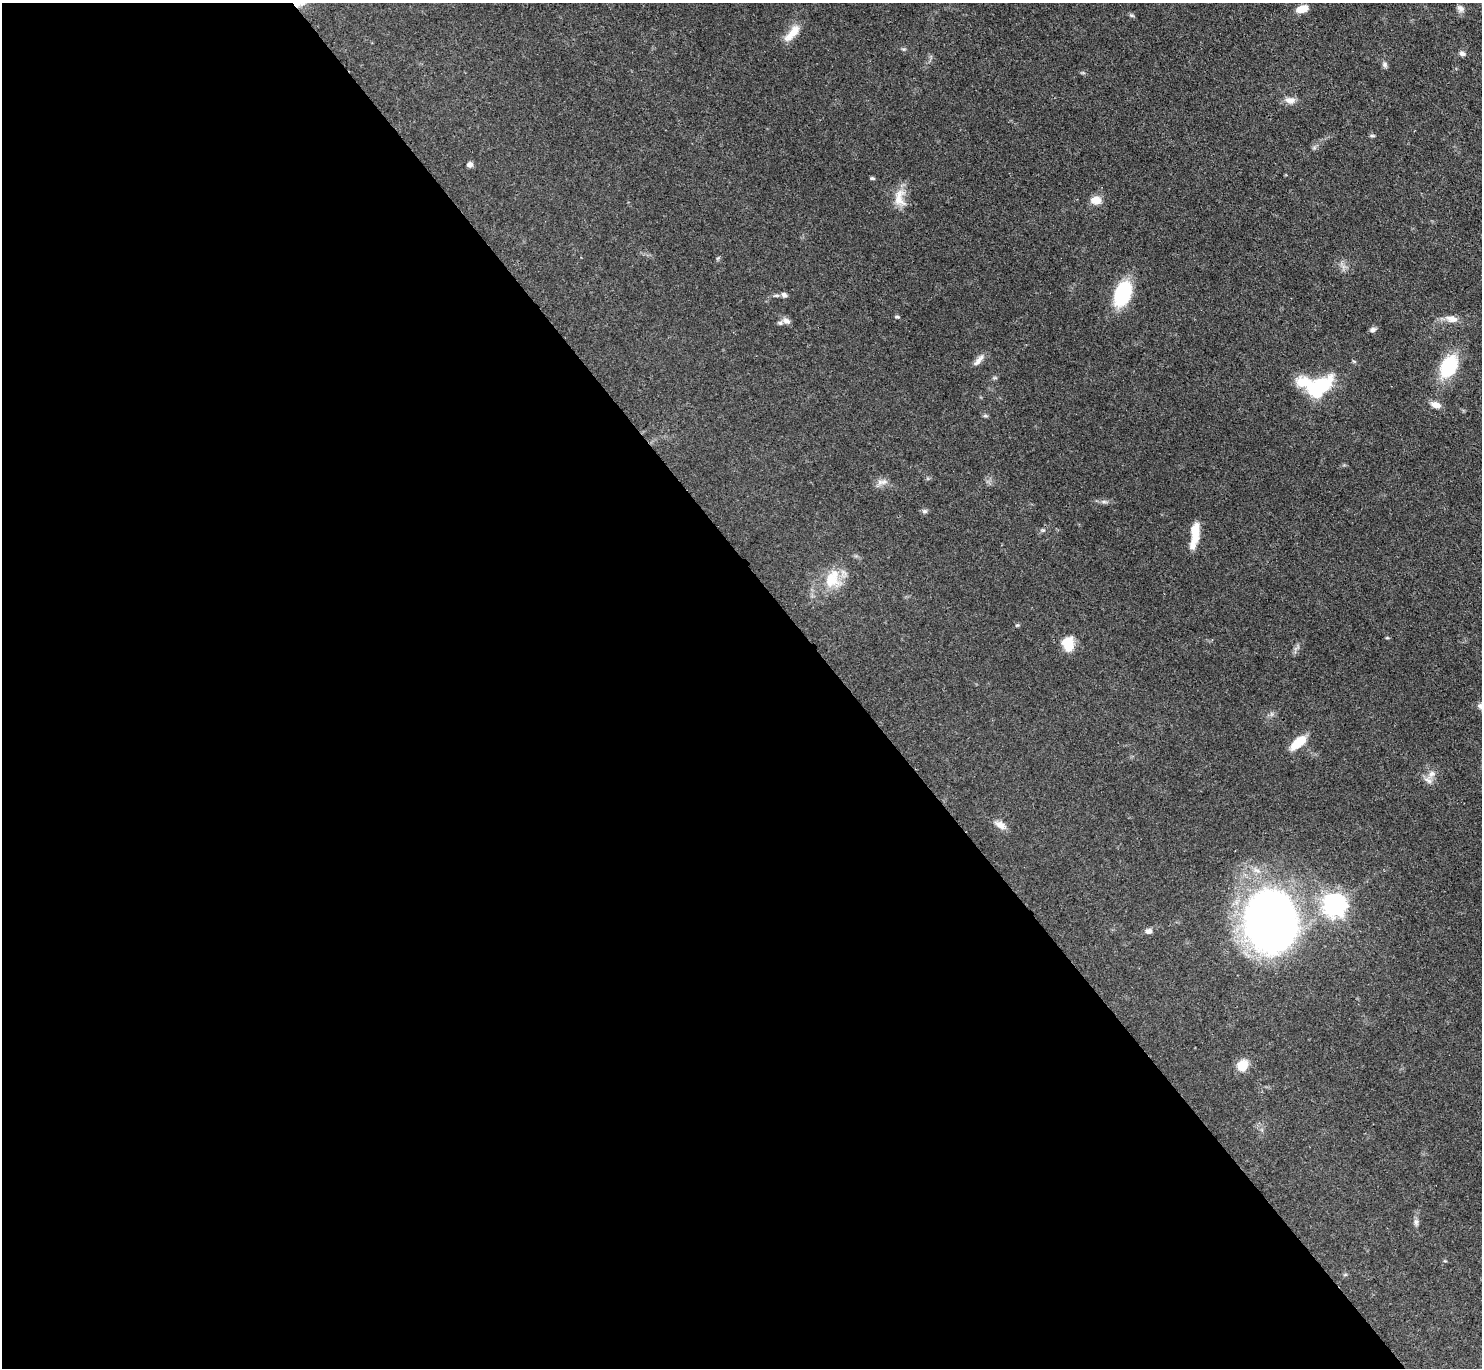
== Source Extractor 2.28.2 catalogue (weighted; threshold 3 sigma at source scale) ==
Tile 9 of 4 x 4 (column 1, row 3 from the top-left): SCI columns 1-1480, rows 1664-3029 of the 5921 x 5916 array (HDU 1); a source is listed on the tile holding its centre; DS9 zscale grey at full resolution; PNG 1484 x 1370 px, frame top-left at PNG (2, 3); no overlay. Shown black and unused: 57% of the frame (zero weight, under 3 of 4 exposures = <1% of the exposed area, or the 3 px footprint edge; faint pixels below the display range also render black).
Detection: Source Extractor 2.28.2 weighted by HDU 2 'WHT'; one run over the whole footprint, this tile lists its part. Background 0.0763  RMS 0.004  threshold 0.0181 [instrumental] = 3 sigma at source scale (4.5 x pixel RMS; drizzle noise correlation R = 1.50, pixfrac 1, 0.05/0.05 arcsec/px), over >= 5 px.
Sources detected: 43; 2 inside a brighter listed object's ellipse — not listed separately; the other 41 listed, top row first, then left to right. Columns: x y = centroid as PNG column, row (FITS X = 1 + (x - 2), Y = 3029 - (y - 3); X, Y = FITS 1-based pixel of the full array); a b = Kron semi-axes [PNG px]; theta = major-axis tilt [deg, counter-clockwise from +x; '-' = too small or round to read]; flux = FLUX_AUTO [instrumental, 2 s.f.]
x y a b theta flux
1460 8 10 8 -44 1.6
1302 9 11 6 20 5.1
1131 15 6 4 -18 0.61
792 33 26 9 48 6
1462 54 8 6 -20 1.2
1385 64 8 5 -64 1
1290 100 14 8 -3 2.9
1372 136 7 3 -8 0.59
470 164 6 6 - 1.4
872 178 6 4 -9 0.64
899 198 26 14 -83 6.5
1096 200 11 8 -4 4.6
1123 293 19 12 67 35
784 295 9 6 -26 1.2
897 317 6 4 -19 0.57
1451 319 17 9 -14 3.4
786 321 12 7 -19 1.7
1372 330 8 6 5 1.2
978 360 19 6 50 2.5
1449 366 20 13 61 27
995 378 6 4 -18 0.54
1317 386 35 20 0 31
1436 405 12 7 -21 3.2
985 416 8 4 -8 0.63
882 482 16 6 5 2.3
1104 502 7 4 -18 0.84
924 511 8 6 -1 0.94
1043 530 5 5 - 0.56
1195 535 29 8 81 8.1
832 579 27 20 71 12
1387 638 5 3 - 0.39
1068 644 17 14 -78 7.4
1481 707 14 7 -30 2
1298 742 19 8 40 9
1431 774 13 7 57 2.5
1000 825 14 9 -35 3.1
1334 905 9 8 - 280
1270 921 46 38 -85 350
1148 931 9 6 6 1.7
1242 1065 13 11 39 6.2
1416 1222 8 6 -90 1.2
Isophote crosses this tile's border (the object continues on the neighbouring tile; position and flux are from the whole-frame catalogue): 1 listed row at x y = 1481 707
Unlisted compact peaks at least as high as the median listed source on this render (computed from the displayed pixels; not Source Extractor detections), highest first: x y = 1017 625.